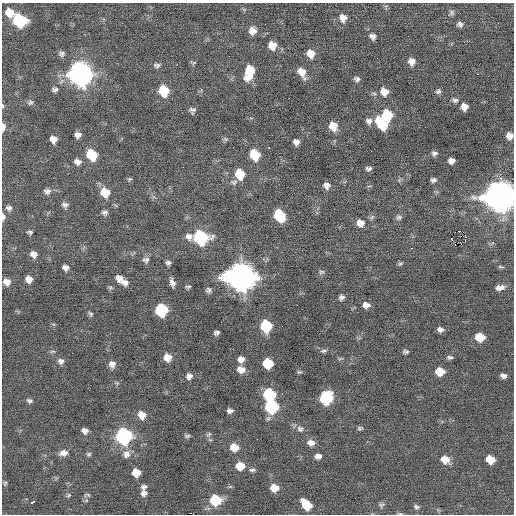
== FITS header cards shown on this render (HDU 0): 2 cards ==
NAXIS1  =                  512 / Axis length
NAXIS2  =                  512 / Axis length

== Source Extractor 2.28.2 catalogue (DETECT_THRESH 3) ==
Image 512 x 512 px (HDU 0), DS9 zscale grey, 1 PNG px = 1 image px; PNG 516 x 516 px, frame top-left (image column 1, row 512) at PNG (2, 3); no overlay
Background -0.0157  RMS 0.86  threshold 2.57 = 3 sigma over >= 5 px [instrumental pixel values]
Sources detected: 147; all 147 listed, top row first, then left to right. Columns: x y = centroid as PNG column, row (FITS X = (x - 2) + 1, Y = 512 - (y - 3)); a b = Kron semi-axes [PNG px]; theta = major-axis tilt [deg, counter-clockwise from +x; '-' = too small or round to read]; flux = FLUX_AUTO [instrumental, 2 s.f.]
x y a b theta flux
452 12 8 6 -88 130
9 13 10 8 -45 750
343 18 9 8 - 420
20 21 9 8 - 4600
460 24 7 6 - 190
252 31 8 8 - 420
267 33 2 2 - 340
372 36 8 7 - 220
272 45 8 8 - 630
311 53 8 7 - 590
61 54 8 7 - 170
411 61 7 7 - 340
194 63 7 4 45 81
157 65 9 6 -1 160
177 65 2 2 - 390
249 72 13 8 76 1600
302 72 12 8 -63 610
80 74 11 10 - 37000
478 74 2 2 - 260
357 79 7 6 - 160
55 89 8 5 1 160
163 91 9 8 - 2000
438 91 7 7 - 140
384 92 9 8 - 550
455 100 8 6 -7 160
30 102 9 7 37 160
2 106 5 3 - 67
464 107 7 6 - 430
192 110 7 6 - 180
387 115 9 8 - 2000
369 121 9 7 9 240
382 124 13 8 -54 2200
333 126 9 8 - 750
3 127 9 4 88 300
78 135 7 6 - 280
509 136 7 6 - 460
53 139 7 6 - 430
226 139 6 5 - 110
296 142 6 6 - 250
269 148 2 2 - 460
434 153 7 6 - 160
92 155 9 8 - 2200
255 155 8 7 - 1900
451 161 6 5 - 330
77 162 9 7 -13 320
369 168 6 5 - 140
240 174 9 8 - 1400
130 179 6 5 - 83
433 180 6 4 8 160
234 182 10 7 21 180
326 185 8 7 - 300
47 191 9 8 - 250
105 192 10 9 - 1100
499 197 12 11 - 90000
65 205 9 7 -7 210
9 208 8 7 - 200
105 212 7 6 - 180
279 215 9 7 -56 3100
3 217 8 4 89 230
372 217 7 4 45 110
399 217 8 8 - 160
360 223 9 8 - 510
459 231 4 2 - 730
30 232 6 4 -14 110
465 235 3 2 - 470
189 237 9 9 - 340
200 238 10 9 - 7600
451 239 3 2 - 170
465 240 4 2 - 68
461 244 2 2 - 260
455 245 2 2 - 52
411 248 3 2 - 73
34 254 8 7 - 320
146 260 9 8 - 220
168 263 6 5 - 150
400 264 7 4 28 95
65 267 7 6 - 250
501 267 9 3 -9 84
321 272 8 5 17 110
240 277 12 11 - 71000
119 278 10 8 -45 370
29 279 7 7 - 390
7 282 8 7 - 370
125 282 8 7 - 250
172 283 10 6 -73 260
188 287 6 4 13 100
500 288 11 6 12 340
208 290 7 6 - 160
342 297 6 6 - 170
366 305 7 6 - 320
161 310 8 8 - 4800
91 314 7 5 -51 120
266 326 8 8 - 3400
440 329 7 5 -5 210
216 333 5 4 - 150
480 337 8 7 - 1100
53 351 8 4 1 87
324 351 9 4 6 130
406 352 6 4 0 120
167 357 8 7 - 580
450 357 8 5 -4 130
340 358 8 2 21 62
241 359 7 7 - 320
61 361 8 8 - 240
112 364 9 7 -61 300
268 364 7 7 - 2100
241 369 9 7 -8 470
299 372 6 5 - 83
440 372 7 6 - 890
189 376 8 7 - 250
503 376 6 4 -11 200
117 383 5 5 - 75
269 395 8 8 - 3700
326 398 9 8 - 5200
29 401 7 6 - 140
271 407 8 8 - 5200
230 411 6 5 - 190
142 415 8 8 - 580
360 428 7 5 9 100
300 429 11 9 -3 250
85 431 7 6 - 270
209 434 8 4 45 98
124 436 9 8 - 11000
187 436 8 5 2 110
311 443 9 7 -6 370
234 447 9 7 -6 730
63 453 11 7 12 350
89 454 7 5 18 110
126 454 12 10 59 370
318 456 7 5 2 280
445 460 10 8 -28 610
490 460 7 6 - 890
240 466 9 7 -1 900
252 470 9 5 0 130
136 473 7 6 - 920
5 483 6 5 - 89
144 487 7 6 - 170
274 488 8 6 -8 720
144 493 7 7 - 260
69 495 6 5 - 93
87 495 9 5 -3 110
215 500 9 8 - 2600
33 502 5 3 - 370
306 505 10 7 -45 1300
382 505 9 6 23 140
416 507 8 6 -14 150
400 513 7 3 -9 74
At the frame edge (FLAGS 8, measured only in part): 6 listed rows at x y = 2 106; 3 127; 509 136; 499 197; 3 217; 400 513